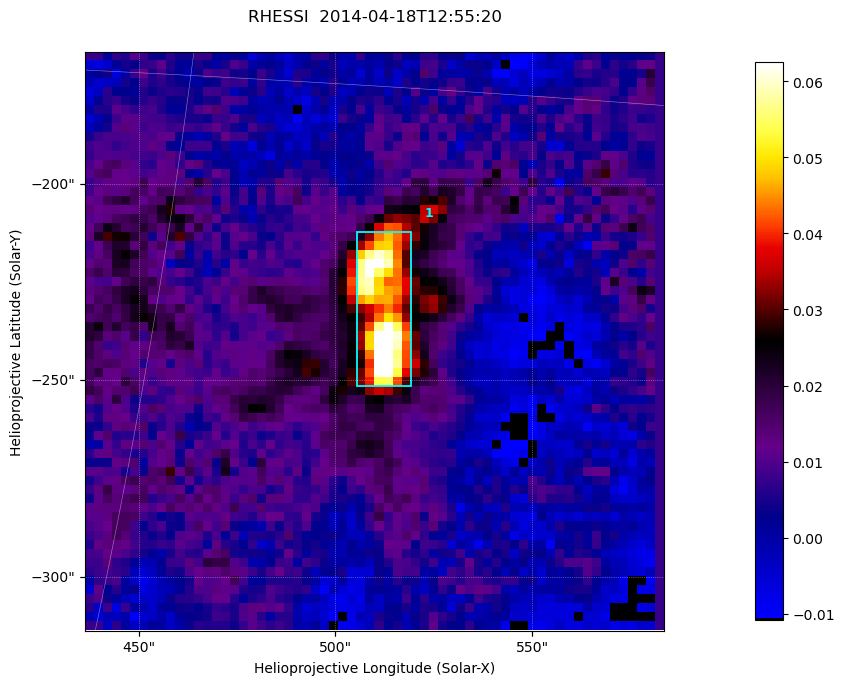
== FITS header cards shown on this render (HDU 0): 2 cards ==
TELESCOP= 'RHESSI  '           / Name of the Telescope or Mission
DATE_OBS= '2014-04-18T12:55:20.000' / nominal U.T. date when integration of this

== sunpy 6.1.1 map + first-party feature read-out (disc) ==
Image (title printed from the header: RHESSI  2014-04-18T12:55:20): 64 x 64 px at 2.3 arcsec/px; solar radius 955 arcsec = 415 px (partial field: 0.8% of the solar disc is inside the frame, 100% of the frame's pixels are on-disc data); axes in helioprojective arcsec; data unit not stated in the header (colour bar unlabelled)
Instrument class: DISC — disc imager (sunpy class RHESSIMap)
Bright regions (active regions / flare kernels): reference = the on-disc median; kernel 3 px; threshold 5 sigma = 0.0361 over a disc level ~0.00703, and >= 1.15x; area >= 9 px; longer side >= 3 px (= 6.9 arcsec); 1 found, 1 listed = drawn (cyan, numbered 1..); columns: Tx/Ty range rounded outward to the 5 arcsec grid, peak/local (2 s.f.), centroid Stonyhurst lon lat
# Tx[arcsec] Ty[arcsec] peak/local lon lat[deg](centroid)
1 505..520 -255..-210 9.4 +34 -18